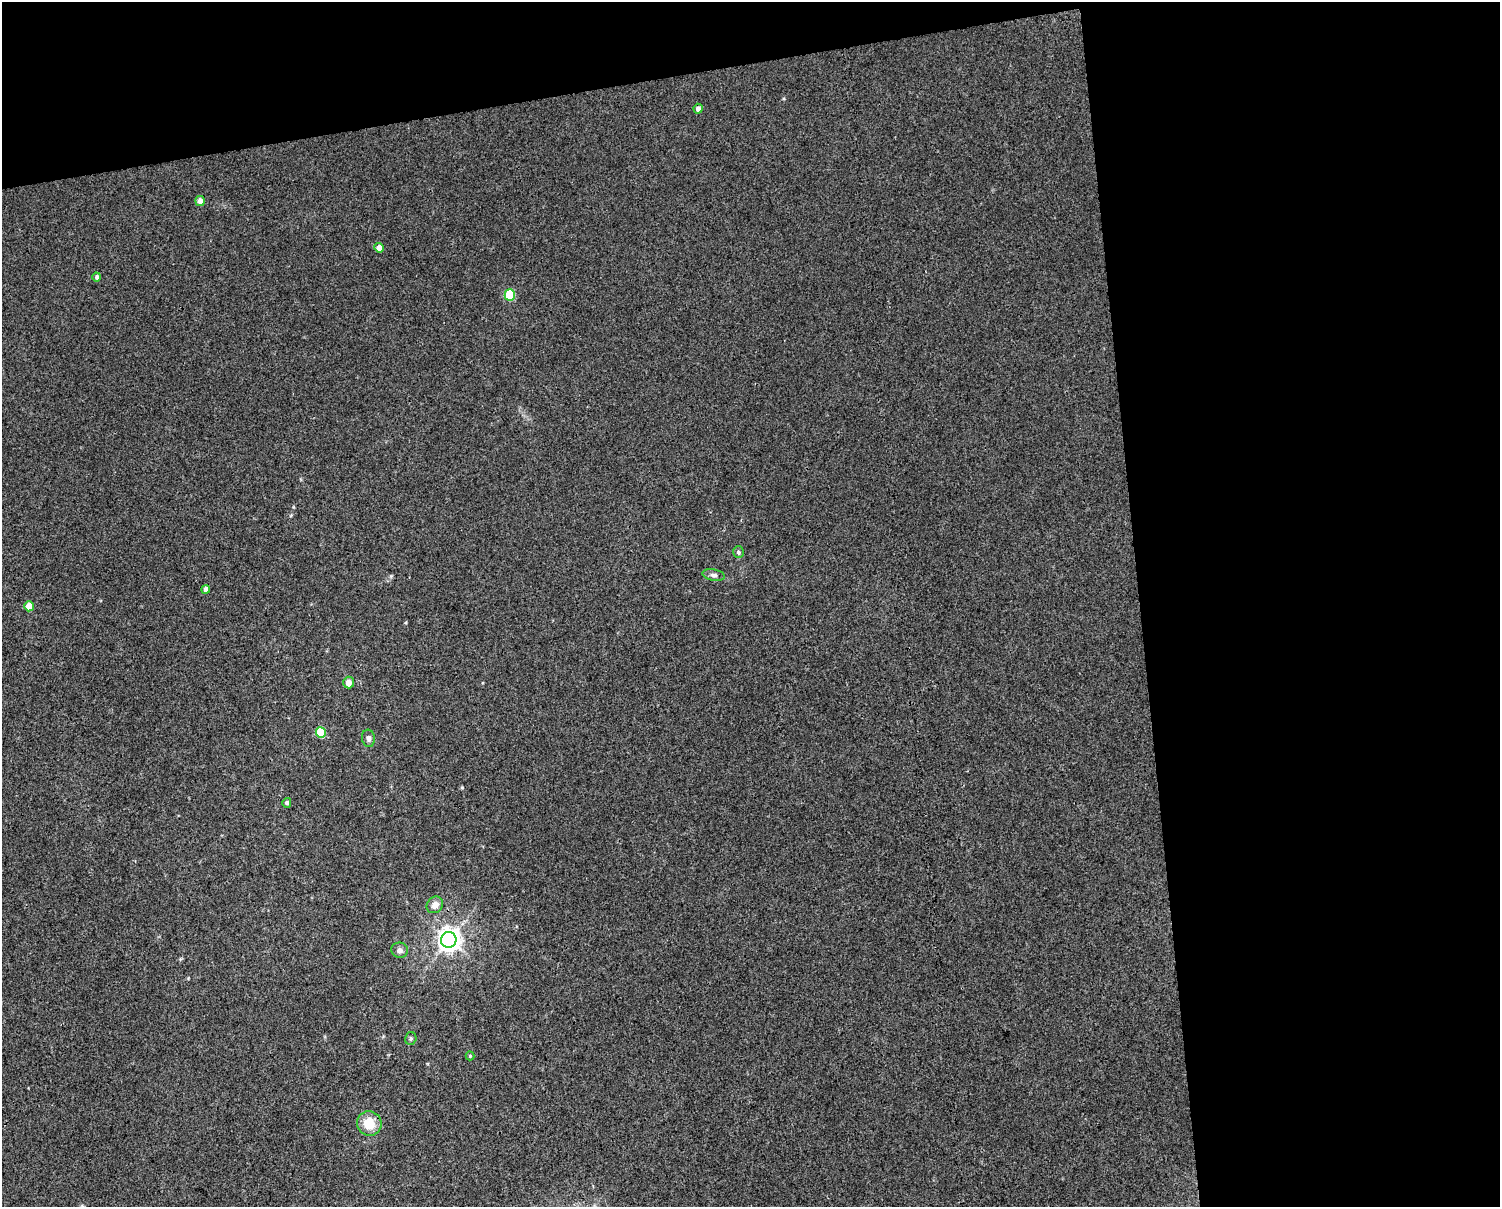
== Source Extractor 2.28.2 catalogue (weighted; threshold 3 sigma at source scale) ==
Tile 3 of 3 x 4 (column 3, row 1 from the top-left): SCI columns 3023-4520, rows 3615-4819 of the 4589 x 4819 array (HDU 1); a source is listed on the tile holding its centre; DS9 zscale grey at full resolution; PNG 1502 x 1209 px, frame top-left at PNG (2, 2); each listed source drawn as its Kron ellipse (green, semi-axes under 4 px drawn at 4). Shown black and unused: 30% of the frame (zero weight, under 3 of 4 exposures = <1% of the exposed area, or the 3 px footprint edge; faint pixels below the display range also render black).
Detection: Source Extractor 2.28.2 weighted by HDU 2 'WHT'; one run over the whole footprint, this tile lists its part. Background 0.00531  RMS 0.0044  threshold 0.0198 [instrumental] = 3 sigma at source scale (4.5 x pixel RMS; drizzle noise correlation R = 1.50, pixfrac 1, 0.0396/0.0396 arcsec/px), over >= 5 px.
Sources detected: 19; all 19 listed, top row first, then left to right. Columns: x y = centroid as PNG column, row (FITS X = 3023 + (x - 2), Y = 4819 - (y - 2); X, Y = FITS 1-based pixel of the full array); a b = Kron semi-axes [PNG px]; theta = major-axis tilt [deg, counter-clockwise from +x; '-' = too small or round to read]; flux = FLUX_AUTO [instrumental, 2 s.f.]
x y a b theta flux
698 109 5 4 - 1.9
200 201 5 4 - 3.1
379 248 5 4 - 3.4
97 277 4 4 - 1
510 295 6 5 - 23
738 552 6 5 - 1.1
714 575 11 5 -10 1.5
205 590 4 4 - 2.3
29 606 5 4 - 7.5
349 682 6 5 - 2.9
321 733 5 5 - 16
368 738 9 6 -83 1.6
287 803 5 4 - 1
435 905 9 7 47 3.3
449 940 8 7 - 340
400 950 8 7 - 1.8
411 1039 6 5 - 0.81
470 1056 4 4 - 0.51
369 1123 12 12 - 9.2